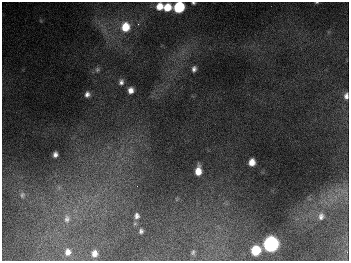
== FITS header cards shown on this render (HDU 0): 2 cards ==
NAXIS1  =                  347
NAXIS2  =                  259

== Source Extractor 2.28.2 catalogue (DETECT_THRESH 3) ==
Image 347 x 259 px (HDU 0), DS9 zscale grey, 1 PNG px = 1 image px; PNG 351 x 263 px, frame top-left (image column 1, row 259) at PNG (2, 2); no overlay
Background 675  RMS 51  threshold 153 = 3 sigma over >= 5 px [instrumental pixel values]
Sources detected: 28; all 28 listed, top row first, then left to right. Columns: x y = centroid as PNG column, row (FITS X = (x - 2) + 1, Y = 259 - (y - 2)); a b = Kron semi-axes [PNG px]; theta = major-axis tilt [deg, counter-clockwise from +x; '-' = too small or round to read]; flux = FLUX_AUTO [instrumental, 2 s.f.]
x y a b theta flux
316 2 4 2 - 2.8e+03
193 3 4 3 - 5.0e+03
159 6 7 6 - 4.2e+04
167 7 7 6 - 6.4e+04
179 7 7 7 - 2.6e+05
138 24 3 3 - 4.5e+03
125 27 9 8 - 8.6e+04
194 69 7 5 79 1.2e+04
97 70 8 7 - 8.1e+03
121 82 8 6 88 1.3e+04
131 90 6 6 - 2.2e+04
87 94 6 5 - 1.3e+04
346 96 8 6 85 1.6e+04
55 154 5 4 - 1.4e+04
252 162 6 6 - 3.3e+04
198 171 8 5 85 4.1e+04
137 186 2 2 - 1.5e+03
59 187 7 5 46 8.4e+03
22 195 9 7 -89 1.1e+04
137 216 8 7 - 1.4e+04
321 216 10 8 81 1.7e+04
67 219 13 9 87 2.9e+04
141 231 5 4 - 7.9e+03
271 244 8 7 - 1.1e+06
256 250 7 7 - 1.2e+05
68 252 7 6 - 1.8e+04
193 252 7 4 79 5.8e+03
94 253 6 5 - 1.9e+04
At the frame edge (FLAGS 8, measured only in part): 4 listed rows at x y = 316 2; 193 3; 179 7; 346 96